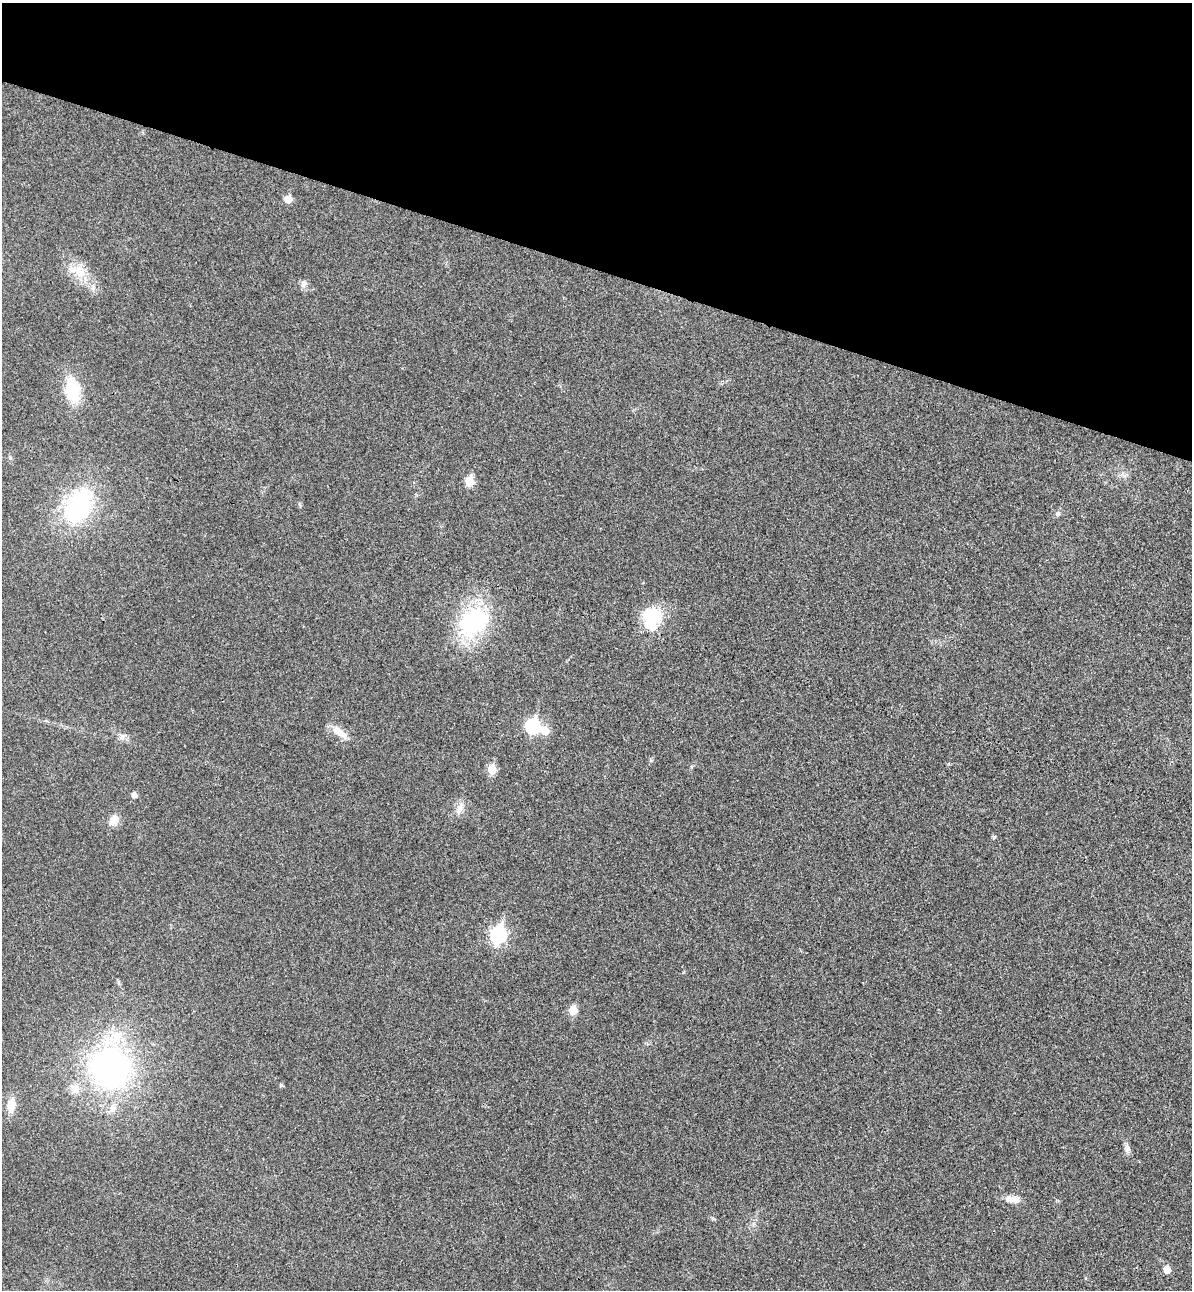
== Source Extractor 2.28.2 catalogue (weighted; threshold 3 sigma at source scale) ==
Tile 2 of 4 x 4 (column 2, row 1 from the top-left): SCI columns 1371-2560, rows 3887-5174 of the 5243 x 5193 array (HDU 1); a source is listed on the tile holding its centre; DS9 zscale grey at full resolution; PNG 1194 x 1292 px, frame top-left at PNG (2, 3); no overlay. Shown black and unused: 21% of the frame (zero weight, under 3 of 4 exposures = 6% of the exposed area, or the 3 px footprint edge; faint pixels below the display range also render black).
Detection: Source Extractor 2.28.2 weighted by HDU 2 'WHT'; one run over the whole footprint, this tile lists its part. Background 0.0266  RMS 0.0065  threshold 0.0292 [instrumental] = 3 sigma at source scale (4.5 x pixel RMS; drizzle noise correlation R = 1.50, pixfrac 1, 0.05/0.05 arcsec/px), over >= 5 px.
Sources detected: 28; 1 inside a brighter object's white glare — not listed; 1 inside a brighter listed object's ellipse — not listed separately; the other 26 listed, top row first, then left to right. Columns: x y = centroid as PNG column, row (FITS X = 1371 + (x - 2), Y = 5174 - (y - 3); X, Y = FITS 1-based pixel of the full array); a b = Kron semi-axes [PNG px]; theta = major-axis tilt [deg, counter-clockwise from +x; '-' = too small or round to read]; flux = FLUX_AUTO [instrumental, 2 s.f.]
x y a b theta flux
288 199 5 5 - 11
77 271 33 12 -30 15
304 283 10 7 74 3
72 390 28 16 -77 27
10 457 5 5 - 1
469 481 6 5 - 22
79 506 36 24 60 80
1058 514 7 6 - 1.6
652 618 28 21 81 30
474 622 28 22 39 79
533 726 7 7 - 77
339 732 25 9 -38 7.5
492 769 6 5 - 17
134 795 6 5 - 3.3
460 808 20 8 68 5.1
114 820 15 10 59 5.7
498 935 8 7 - 140
573 1010 6 5 - 17
110 1068 38 36 -55 190
281 1085 4 4 - 0.97
75 1089 12 12 - 7.3
11 1105 19 10 85 8.2
113 1108 11 9 -83 4.5
1127 1148 10 7 -87 2.8
1012 1199 20 8 -6 6
1167 1269 5 5 - 9.2
Unlisted compact peaks at least as high as the median listed source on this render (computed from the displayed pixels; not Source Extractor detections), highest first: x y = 712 1218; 651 760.